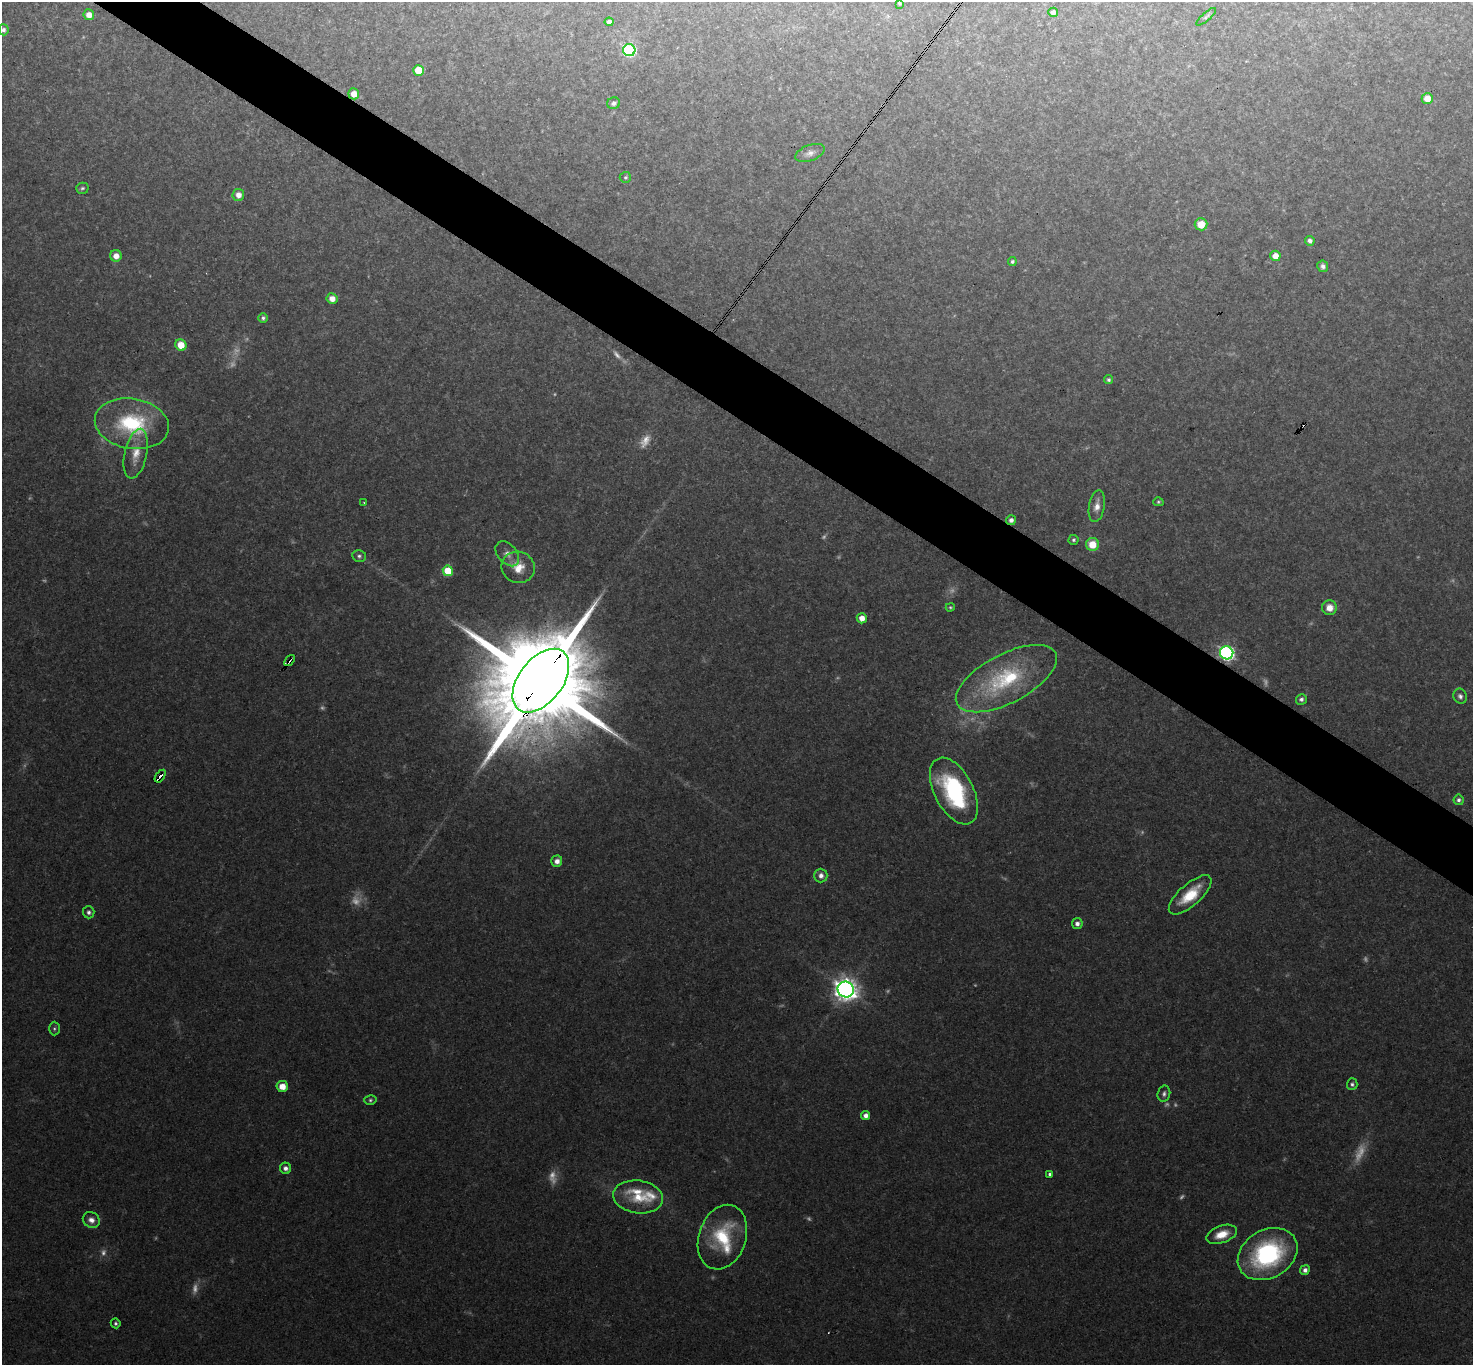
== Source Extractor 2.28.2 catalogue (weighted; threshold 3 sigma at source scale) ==
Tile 11 of 4 x 4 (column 3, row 3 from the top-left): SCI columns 2942-4412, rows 1511-2873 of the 5882 x 5888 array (HDU 1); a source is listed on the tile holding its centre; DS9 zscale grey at full resolution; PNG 1475 x 1367 px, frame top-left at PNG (2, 2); each listed source drawn as its Kron ellipse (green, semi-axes under 4 px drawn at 4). Shown black and unused: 5% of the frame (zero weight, under 3 of 4 exposures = <1% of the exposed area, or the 3 px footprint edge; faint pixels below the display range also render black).
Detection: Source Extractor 2.28.2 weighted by HDU 2 'WHT'; one run over the whole footprint, this tile lists its part. Background 0.0664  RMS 0.0077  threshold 0.0347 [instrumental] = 3 sigma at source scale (4.5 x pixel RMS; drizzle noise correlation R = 1.50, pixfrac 1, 0.05/0.05 arcsec/px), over >= 5 px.
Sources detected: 99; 25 too faint to see at this stretch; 1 cosmic-ray / hot-pixel residue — neither listed nor drawn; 3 inside a brighter listed object's ellipse — not listed separately; the other 70 listed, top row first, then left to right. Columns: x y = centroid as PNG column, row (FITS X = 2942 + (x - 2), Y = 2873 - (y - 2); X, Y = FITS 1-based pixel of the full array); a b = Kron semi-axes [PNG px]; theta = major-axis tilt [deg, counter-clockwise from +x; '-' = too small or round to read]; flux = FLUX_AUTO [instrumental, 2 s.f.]
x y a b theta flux
899 3 4 3 - 1.2
1053 12 5 4 - 3.5
89 15 5 5 - 6.7
1206 17 12 4 41 1.9
609 22 4 4 - 3.2
3 30 5 5 - 2.5
629 50 6 6 - 110
418 70 5 5 - 14
354 94 5 5 - 7.8
1427 98 5 5 - 9.9
613 103 6 5 - 2.9
810 153 15 8 20 4.7
625 177 6 5 - 1.3
82 188 6 5 - 1.5
238 195 6 6 - 5.4
1201 224 6 6 - 13
1310 241 5 4 - 3
116 256 6 5 - 6.5
1275 256 5 5 - 7.8
1012 261 4 4 - 1.6
1323 266 6 5 - 2.7
332 299 5 5 - 6.3
263 318 5 4 - 1.8
181 345 6 5 - 14
1109 380 4 4 - 1.6
132 424 37 25 -10 63
136 454 25 11 77 13
1158 502 5 4 - 1.1
364 503 4 2 - 0.6
1097 506 16 7 80 6.5
1011 520 5 5 - 3.1
1073 540 5 5 - 1.4
1092 544 6 6 - 14
507 554 14 9 -50 5.6
359 556 7 6 - 2.1
518 567 17 15 -23 15
448 571 5 5 - 22
950 607 4 3 - 0.95
1329 608 7 7 - 8.4
862 618 5 5 - 7.1
1227 653 7 6 - 200
290 660 6 3 51 5.2
1006 679 55 24 28 75
541 681 36 22 52 28000
1460 696 8 6 -68 2.6
1301 699 5 5 - 2.4
160 776 7 3 55 60
954 791 36 19 -62 92
1459 800 5 5 - 2.2
557 861 5 5 - 4.8
821 875 7 7 - 4.2
1190 895 27 11 42 24
89 912 6 6 - 2.4
1077 924 5 5 - 3.2
846 990 8 7 - 680
54 1029 7 5 -90 1.5
1352 1084 6 5 - 1.9
282 1087 6 5 - 9.8
1164 1094 8 6 77 2.3
370 1100 6 5 - 1.4
866 1116 4 4 - 4.5
285 1168 5 5 - 3.1
1050 1174 3 3 - 1.6
638 1197 25 16 -8 23
91 1220 9 7 -35 4.9
1222 1234 16 8 19 12
722 1237 33 23 71 44
1268 1254 32 24 30 110
1305 1270 5 4 - 3.1
116 1323 5 4 - 1.5
Overlapping masked pixels (flux is a lower limit): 5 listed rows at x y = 1011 520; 1227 653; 290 660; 541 681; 160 776